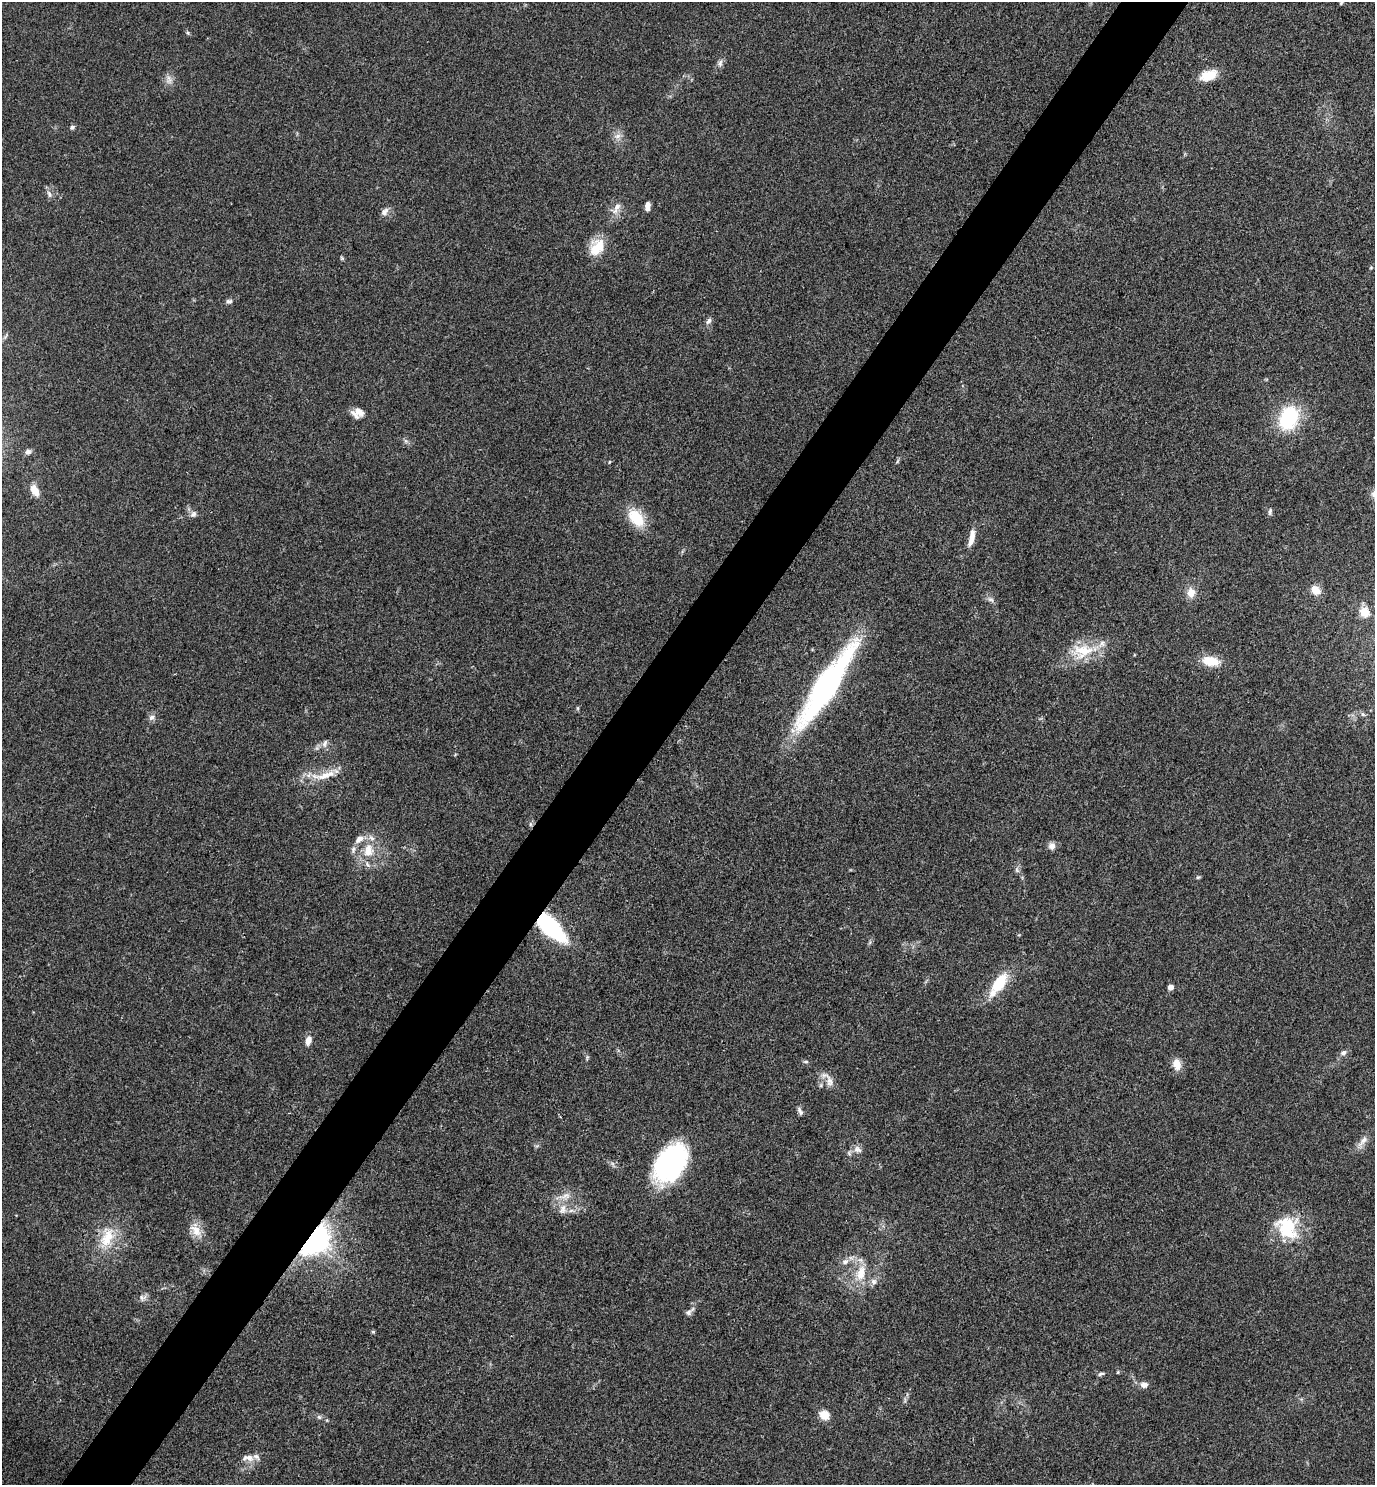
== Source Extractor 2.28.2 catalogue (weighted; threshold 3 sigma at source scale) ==
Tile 7 of 4 x 4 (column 3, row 2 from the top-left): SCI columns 2901-4273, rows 2970-4452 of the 5942 x 5939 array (HDU 1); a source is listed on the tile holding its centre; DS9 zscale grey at full resolution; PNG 1377 x 1487 px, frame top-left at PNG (2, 2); no overlay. Shown black and unused: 5% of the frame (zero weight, under 3 of 4 exposures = <1% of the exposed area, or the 3 px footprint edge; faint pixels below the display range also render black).
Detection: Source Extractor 2.28.2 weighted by HDU 2 'WHT'; one run over the whole footprint, this tile lists its part. Background 0.0527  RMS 0.0052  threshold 0.0232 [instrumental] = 3 sigma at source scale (4.5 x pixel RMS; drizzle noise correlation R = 1.50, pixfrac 1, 0.05/0.05 arcsec/px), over >= 5 px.
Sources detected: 82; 1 inside a brighter object's white glare — not listed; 5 inside a brighter listed object's ellipse — not listed separately; the other 76 listed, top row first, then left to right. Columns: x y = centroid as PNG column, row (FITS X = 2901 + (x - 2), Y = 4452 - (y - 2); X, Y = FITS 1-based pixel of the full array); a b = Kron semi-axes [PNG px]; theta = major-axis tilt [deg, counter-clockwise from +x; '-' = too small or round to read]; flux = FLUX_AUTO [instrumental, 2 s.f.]
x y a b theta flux
188 33 6 5 - 0.82
720 63 10 7 73 1.9
1208 75 20 11 19 9.6
169 80 13 10 -70 3.4
72 127 6 5 - 1.2
617 136 10 9 - 3.2
49 194 11 6 -66 2.1
648 206 9 5 84 3.4
616 208 22 10 56 5
385 212 12 8 51 2.6
597 247 22 17 56 12
342 258 7 4 -45 0.68
1371 267 5 4 - 0.58
229 301 8 6 9 1.5
709 321 9 6 62 1.8
358 413 15 11 1 5.2
1289 418 30 22 66 32
406 441 7 6 - 1.3
28 452 8 7 - 1.7
897 461 6 4 87 0.76
609 462 4 4 - 0.49
35 491 14 8 -61 6.4
1270 511 10 5 81 1.2
193 514 10 7 44 1.9
636 518 24 15 -52 16
971 538 22 7 79 5.6
1315 590 12 10 -43 5.4
1191 593 12 10 89 5.5
991 599 10 6 -30 1.9
1364 612 14 13 - 6.4
1082 651 36 21 12 20
1211 661 21 11 -9 11
826 687 84 17 57 160
577 708 6 4 90 0.61
1363 714 7 5 -44 1.1
152 717 9 7 52 2.3
325 743 12 7 70 2.3
326 775 32 9 20 9.7
530 824 6 4 -71 0.89
1052 846 9 8 - 2.8
353 849 11 6 73 2
368 850 21 15 84 13
1017 870 7 5 -59 1.2
1198 877 6 5 - 0.75
550 927 23 10 -44 91
870 942 7 4 72 0.84
998 984 34 12 55 19
1171 987 5 5 - 3.7
308 1040 11 7 78 3.6
1343 1053 9 7 17 1.9
587 1057 8 3 85 0.77
806 1062 7 4 -4 0.92
1177 1064 13 9 -78 6.2
828 1079 27 10 -54 5.4
800 1111 12 6 -64 1.8
1362 1142 23 8 57 4.2
857 1149 12 9 -23 3.1
670 1163 39 25 55 92
565 1196 20 10 18 6
563 1209 15 11 78 5
1287 1228 33 29 -50 29
195 1230 19 12 -47 6.8
107 1237 35 19 68 18
316 1238 9 8 - 600
845 1262 10 8 25 2.8
861 1273 25 14 69 13
874 1282 9 9 - 2.7
142 1298 11 8 9 2.3
688 1313 9 7 42 1.9
373 1332 5 4 - 0.68
1118 1372 4 4 - 0.58
1101 1374 8 5 17 1.2
1144 1385 9 8 - 3
824 1415 10 9 - 6.7
319 1417 6 6 - 1.2
250 1457 12 10 -33 3.5
Overlapping masked pixels (flux is a lower limit): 4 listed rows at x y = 530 824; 550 927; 670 1163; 316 1238